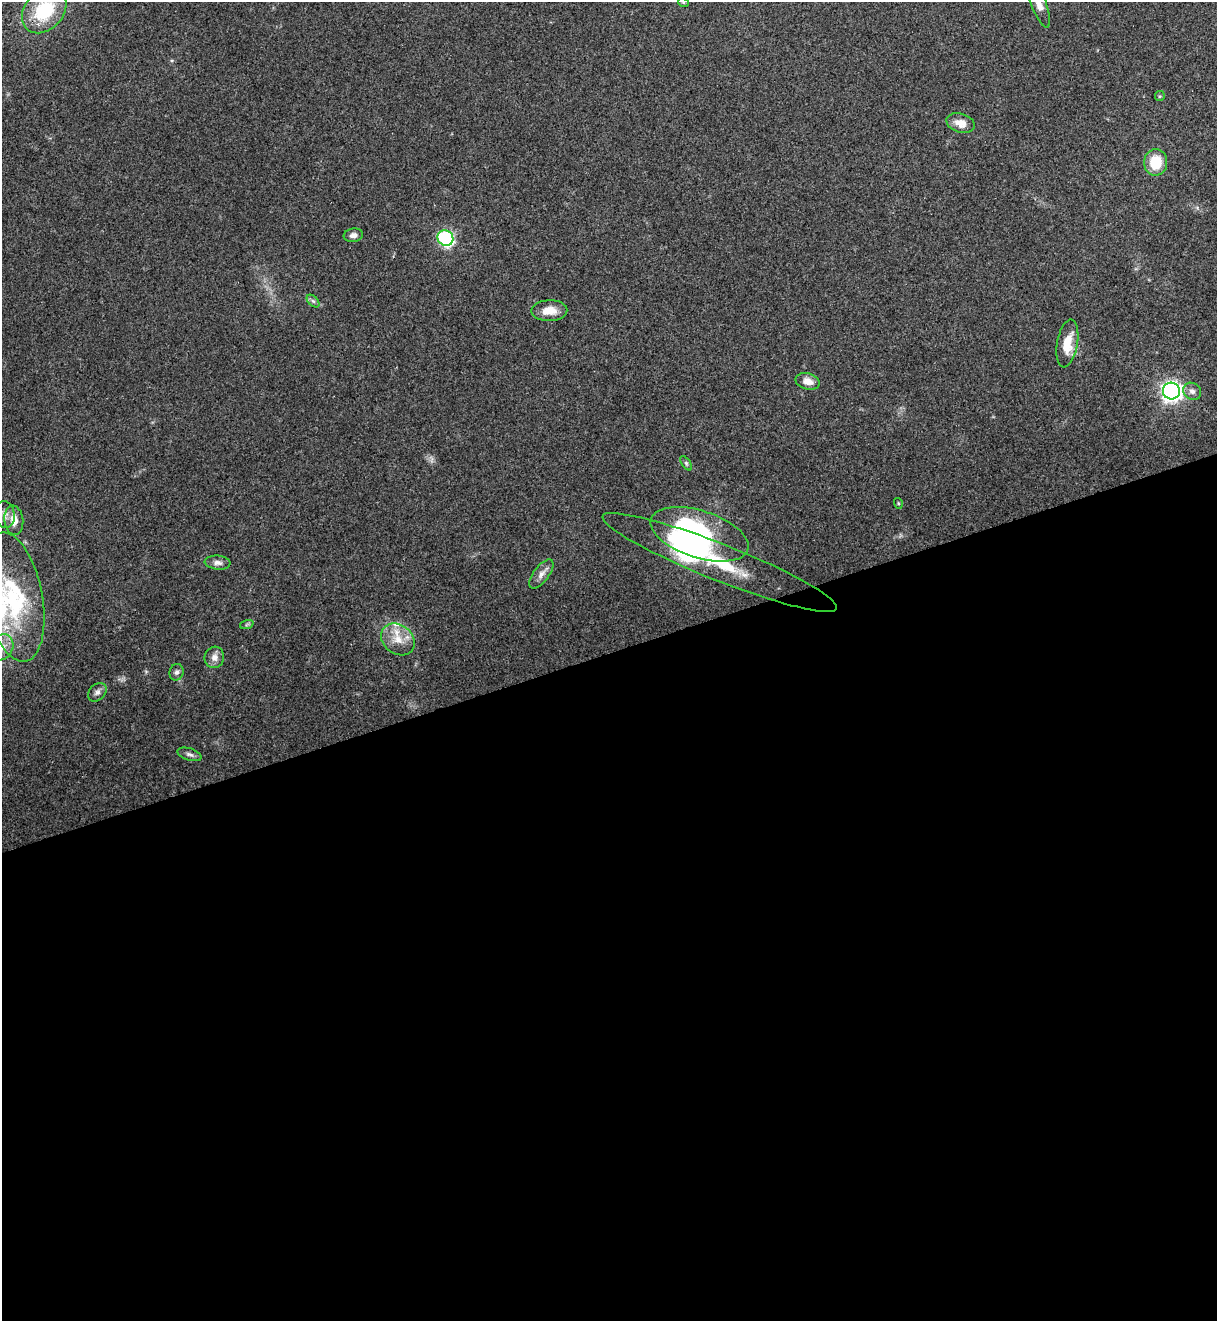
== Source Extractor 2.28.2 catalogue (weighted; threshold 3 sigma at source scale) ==
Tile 15 of 4 x 4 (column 3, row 4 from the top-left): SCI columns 2735-3949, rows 62-1380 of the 5418 x 5401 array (HDU 1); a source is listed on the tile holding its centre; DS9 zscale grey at full resolution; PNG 1219 x 1323 px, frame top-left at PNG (2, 2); each listed source drawn as its Kron ellipse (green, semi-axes under 4 px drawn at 4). Shown black and unused: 51% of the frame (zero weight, under 3 of 4 exposures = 9% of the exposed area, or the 3 px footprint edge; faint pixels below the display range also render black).
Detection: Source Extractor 2.28.2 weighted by HDU 2 'WHT'; one run over the whole footprint, this tile lists its part. Background 0.0648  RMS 0.0053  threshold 0.024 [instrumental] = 3 sigma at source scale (4.5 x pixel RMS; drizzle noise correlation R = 1.50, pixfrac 1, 0.0396/0.0396 arcsec/px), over >= 5 px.
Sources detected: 32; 1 inside a brighter object's white glare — neither listed nor drawn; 1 inside a brighter listed object's ellipse — not listed separately; the other 30 listed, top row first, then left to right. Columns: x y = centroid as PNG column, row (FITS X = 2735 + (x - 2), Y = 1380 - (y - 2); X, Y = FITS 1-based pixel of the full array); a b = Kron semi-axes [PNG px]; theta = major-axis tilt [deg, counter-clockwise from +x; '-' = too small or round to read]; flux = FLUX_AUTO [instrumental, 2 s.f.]
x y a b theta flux
683 2 5 3 - 0.6
1038 3 26 7 -70 6
44 11 25 19 46 32
1160 96 5 5 - 0.69
960 123 14 9 -17 5.6
1156 162 13 11 86 14
353 235 10 6 10 2.2
445 238 8 7 - 92
313 301 8 4 -44 1.3
549 311 18 10 2 7.4
1067 343 24 10 80 10
808 381 12 8 -14 4.7
1171 391 8 8 - 270
1192 391 9 8 - 2.6
686 463 8 4 -54 0.96
898 503 5 3 - 0.51
5 515 13 10 -83 3.6
14 520 14 9 -83 6.1
699 534 51 23 -18 97
720 562 126 18 -22 74
218 563 13 7 -5 2.6
541 574 17 7 54 3.5
13 597 65 29 -79 59
247 624 7 4 19 0.87
398 639 18 14 -38 9.3
2 647 13 11 60 6.7
214 657 11 9 74 3.6
176 672 8 7 - 1.8
97 692 10 7 45 2.2
190 754 12 6 -17 1.9
Isophote crosses this tile's border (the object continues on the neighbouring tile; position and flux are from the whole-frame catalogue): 3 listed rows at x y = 1038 3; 44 11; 2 647